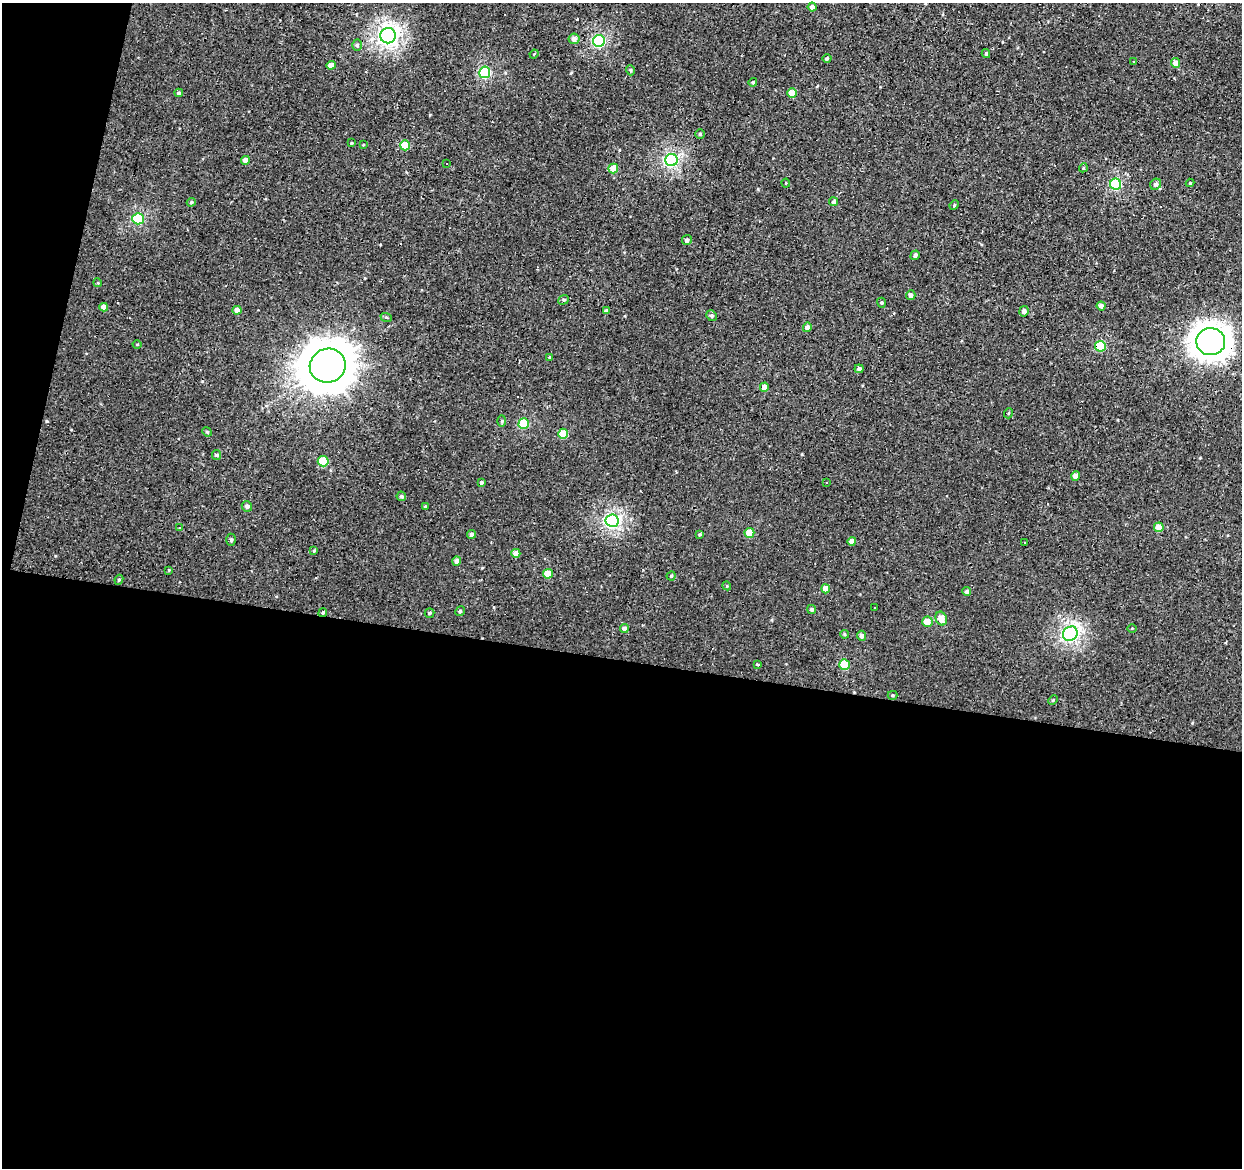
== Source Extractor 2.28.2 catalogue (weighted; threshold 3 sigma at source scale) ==
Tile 13 of 4 x 4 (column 1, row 4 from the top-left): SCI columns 5-1244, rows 281-1446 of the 4965 x 5165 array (HDU 1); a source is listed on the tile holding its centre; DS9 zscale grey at full resolution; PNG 1244 x 1170 px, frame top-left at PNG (2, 3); each listed source drawn as its Kron ellipse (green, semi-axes under 4 px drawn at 4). Shown black and unused: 46% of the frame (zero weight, under 2 of 3 exposures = <1% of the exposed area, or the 3 px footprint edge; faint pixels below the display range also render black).
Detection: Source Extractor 2.28.2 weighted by HDU 2 'WHT'; one run over the whole footprint, this tile lists its part. Background 6.68e-04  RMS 0.0053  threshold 0.0239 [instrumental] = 3 sigma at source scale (4.5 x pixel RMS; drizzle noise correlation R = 1.50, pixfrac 1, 0.0396/0.0396 arcsec/px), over >= 5 px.
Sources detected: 108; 6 cosmic-ray / hot-pixel residue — neither listed nor drawn; the other 102 listed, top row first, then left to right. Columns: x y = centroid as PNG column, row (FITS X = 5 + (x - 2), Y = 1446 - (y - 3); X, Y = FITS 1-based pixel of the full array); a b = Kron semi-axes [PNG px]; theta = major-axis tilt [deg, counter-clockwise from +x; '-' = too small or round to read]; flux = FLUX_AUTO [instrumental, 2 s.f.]
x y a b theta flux
812 7 4 4 - 2.5
388 36 8 7 - 200
574 39 5 5 - 2.7
599 41 6 6 - 67
357 45 5 5 - 1
534 54 4 3 - 0.47
986 54 4 3 - 0.78
827 59 4 4 - 1.1
1134 61 2 2 - 0.47
1175 63 5 4 - 4.8
331 65 5 4 - 4.5
630 70 5 4 - 0.81
485 72 5 5 - 47
753 82 4 4 - 0.8
179 93 4 3 - 1
792 93 5 4 - 7.5
700 134 5 4 - 0.8
351 143 3 3 - 0.48
363 145 4 3 - 0.43
405 145 5 5 - 14
245 160 4 4 - 4.6
671 160 6 6 - 100
447 163 3 3 - 3.9
613 168 5 5 - 7.7
1083 168 4 3 - 0.62
786 183 4 4 - 0.56
1190 183 4 4 - 0.52
1116 184 5 5 - 46
1156 184 6 5 - 1.8
191 202 5 4 - 0.74
834 202 4 3 - 1.2
954 205 5 4 - 0.73
138 219 5 5 - 43
687 240 5 4 - 1.9
915 255 5 4 - 1.4
98 283 4 3 - 0.47
911 295 5 4 - 2.8
564 300 5 4 - 0.77
881 303 5 4 - 0.71
1101 306 4 4 - 2.1
104 307 4 4 - 4.3
237 310 4 4 - 3.1
606 311 4 3 - 1.4
1024 311 5 4 - 2.2
712 316 5 5 - 1.1
386 317 6 3 -18 0.66
807 327 5 4 - 1.8
1211 342 14 13 - 660
137 344 4 3 - 0.43
1100 346 5 5 - 27
550 357 3 3 - 0.8
328 366 18 17 - 2500
859 369 4 4 - 1.7
764 387 4 4 - 4.6
1009 413 5 3 - 0.44
502 421 5 3 - 0.74
524 424 5 5 - 23
207 432 5 4 - 0.6
563 434 5 5 - 14
217 455 5 4 - 1.4
323 461 5 5 - 15
1076 476 4 4 - 3.8
827 482 3 3 - 1.7
481 483 4 4 - 0.98
401 496 5 4 - 1
247 506 5 5 - 1.5
425 506 3 2 - 0.54
612 521 6 6 - 110
1159 527 5 4 - 8.4
179 528 3 3 - 2.3
749 533 5 5 - 12
471 534 4 4 - 1.5
700 534 4 3 - 0.69
231 540 6 4 -89 0.96
852 541 4 4 - 3
1024 543 3 3 - 5.8
314 551 4 3 - 0.5
516 553 4 4 - 4.6
457 561 4 4 - 2.1
169 570 4 4 - 0.4
548 574 5 5 - 8.7
671 576 4 4 - 0.73
119 580 5 4 - 0.67
727 586 4 3 - 0.48
826 589 4 4 - 5.7
967 591 4 4 - 1.8
874 608 3 3 - 4.3
812 609 4 4 - 1.2
460 611 5 4 - 1.1
323 613 5 4 - 0.65
429 613 5 4 - 1
941 619 7 5 -67 7.5
927 622 5 5 - 6.4
1132 628 4 3 - 0.42
624 629 4 4 - 2.5
845 634 4 4 - 0.66
1070 634 8 6 42 130
861 636 5 4 - 2
758 664 3 2 - 0.79
844 665 5 5 - 21
892 695 5 4 - 0.7
1053 700 5 3 - 0.57
Overlapping masked pixels (flux is a lower limit): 3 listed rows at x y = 1211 342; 1100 346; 323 613